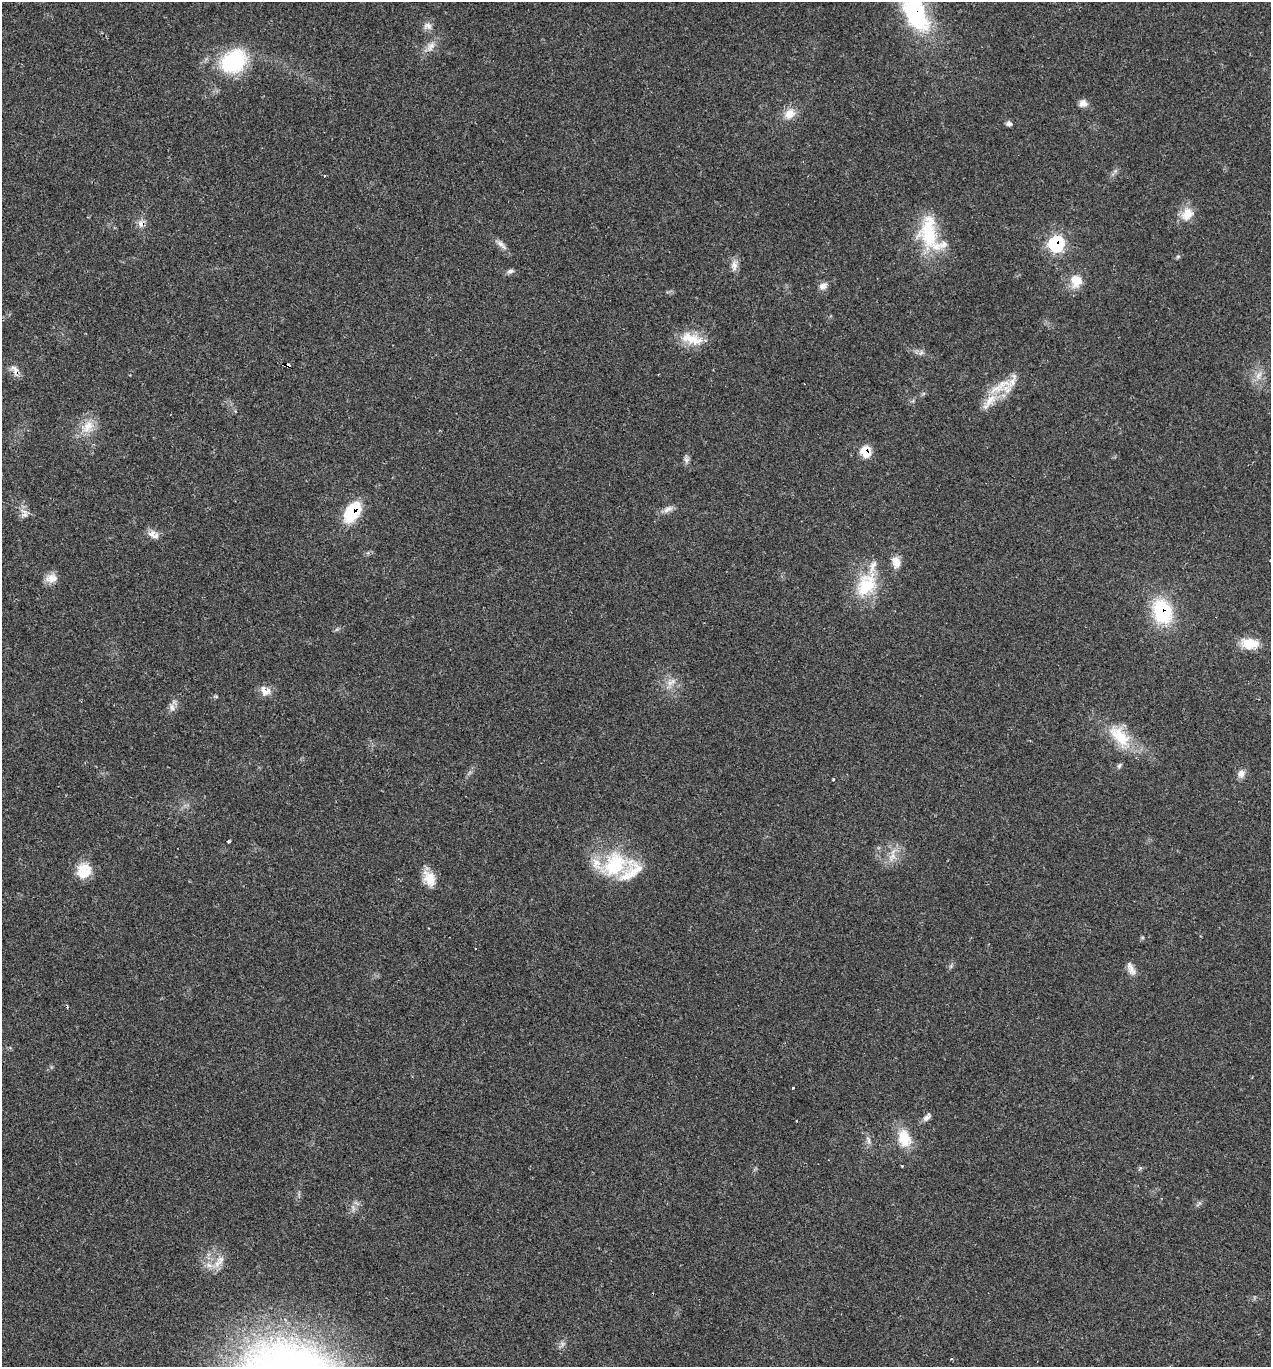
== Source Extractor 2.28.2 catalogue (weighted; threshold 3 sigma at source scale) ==
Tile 11 of 4 x 4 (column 3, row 3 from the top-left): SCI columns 2812-4080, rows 1370-2734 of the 5483 x 5469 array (HDU 1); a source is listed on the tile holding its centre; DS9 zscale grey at full resolution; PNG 1273 x 1369 px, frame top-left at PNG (2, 2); no overlay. Shown black and unused: <1% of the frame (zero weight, under 2 of 3 exposures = <1% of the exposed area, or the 3 px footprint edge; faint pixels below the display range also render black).
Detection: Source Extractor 2.28.2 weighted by HDU 2 'WHT'; one run over the whole footprint, this tile lists its part. Background 0.0807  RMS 0.0059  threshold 0.0264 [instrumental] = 3 sigma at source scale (4.5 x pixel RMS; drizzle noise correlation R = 1.50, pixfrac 1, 0.05/0.05 arcsec/px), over >= 5 px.
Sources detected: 66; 1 cosmic-ray / hot-pixel residue — not listed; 7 inside a brighter listed object's ellipse — not listed separately; the other 58 listed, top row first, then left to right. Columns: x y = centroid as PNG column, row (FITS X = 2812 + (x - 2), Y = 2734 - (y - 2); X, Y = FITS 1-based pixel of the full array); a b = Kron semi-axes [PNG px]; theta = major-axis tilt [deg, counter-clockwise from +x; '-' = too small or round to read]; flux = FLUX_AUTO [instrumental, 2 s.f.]
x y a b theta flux
915 12 47 22 -65 75
428 26 12 10 -4 3.4
430 47 18 9 59 5.2
233 61 35 28 33 45
1083 103 10 9 - 3.4
790 114 16 12 45 7.7
1009 123 8 6 -11 1.8
1187 214 19 15 53 9.1
141 223 11 9 48 3.6
929 232 45 24 -90 34
1056 244 9 8 - 63
501 245 18 6 -44 3.3
1178 256 6 4 1 0.9
734 266 17 8 84 4
510 271 10 6 16 1.7
1076 281 17 15 -80 9.9
823 286 11 8 12 3.2
691 339 33 14 -17 14
921 353 8 6 54 1.8
288 365 4 3 - 6.5
16 370 16 8 -87 3.7
1258 376 14 8 67 4.8
990 400 27 12 48 12
88 427 22 16 47 11
865 452 12 10 -66 11
686 460 9 7 -53 2
668 509 16 7 28 3.3
24 511 15 6 -30 3.4
352 512 23 13 59 28
151 533 10 8 42 3.6
896 562 15 10 -73 6
51 578 17 11 8 5.4
866 585 35 24 60 29
1162 612 26 19 -70 42
1249 644 21 12 -6 13
671 682 15 7 31 4.3
265 691 16 11 -28 5.3
216 697 6 4 -19 0.73
172 707 11 8 -67 2.8
1120 736 39 19 -47 23
1119 765 8 5 46 1.3
1241 774 11 9 72 3.5
833 779 3 3 - 0.67
229 841 3 3 - 1.7
892 856 18 9 66 6.5
614 865 39 29 44 39
84 872 19 16 -53 12
429 878 21 13 -64 9.3
951 966 7 4 72 1
1131 969 19 8 -67 4.2
793 1088 3 3 - 1.2
926 1118 10 7 21 2.5
904 1138 25 17 -73 15
868 1140 13 5 -70 2.3
902 1166 3 3 - 2.6
221 1259 14 11 63 5.7
209 1265 12 6 -14 4
562 1344 7 4 72 1.6
Overlapping masked pixels (flux is a lower limit): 8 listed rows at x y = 915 12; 141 223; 1056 244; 288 365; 16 370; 865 452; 352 512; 1162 612
Isophote crosses this tile's border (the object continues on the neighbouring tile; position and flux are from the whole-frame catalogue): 1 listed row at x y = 915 12